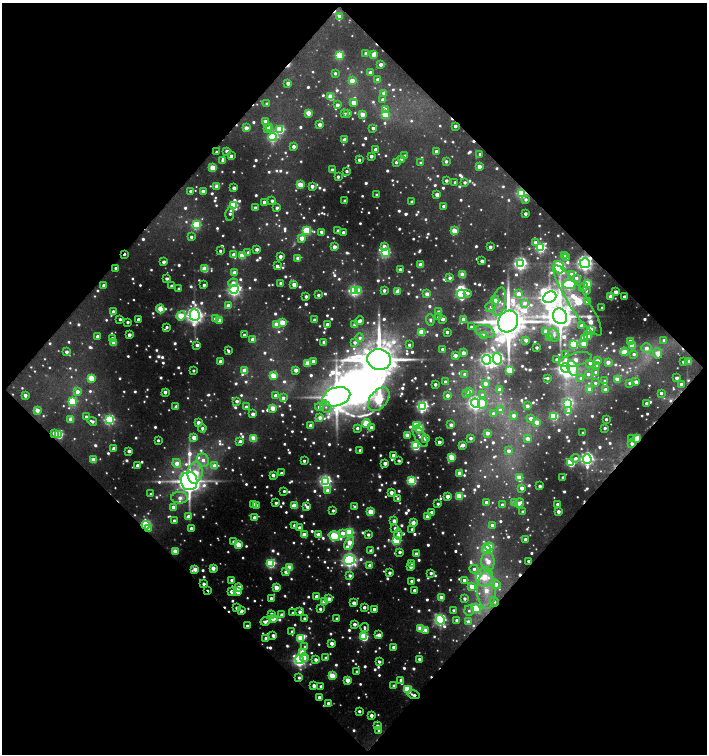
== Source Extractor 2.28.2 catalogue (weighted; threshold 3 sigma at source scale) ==
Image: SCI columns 51-1459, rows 2-1505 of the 1506 x 1505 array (HDU 1 of 3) = the unmasked area's bounding box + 8 px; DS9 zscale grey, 2 x 2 block average (1 PNG px = mean of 2 x 2 image px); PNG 709 x 756 px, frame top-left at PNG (2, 3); each listed source drawn as its Kron ellipse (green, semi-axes under 4 px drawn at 4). Shown black and unused: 51% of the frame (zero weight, under 3 of 4 exposures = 1% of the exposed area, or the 3 px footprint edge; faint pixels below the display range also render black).
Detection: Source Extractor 2.28.2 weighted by HDU 2 'WHT'. Background 0.0608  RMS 0.008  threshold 0.0362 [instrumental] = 3 sigma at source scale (4.5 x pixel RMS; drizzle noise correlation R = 1.50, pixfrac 1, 0.0396/0.0396 arcsec/px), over >= 5 px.
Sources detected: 1500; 245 too faint to see at this stretch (2 x 2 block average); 6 inside a brighter object's white glare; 15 cosmic-ray / hot-pixel residue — neither listed nor drawn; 6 coinciding with a brighter row at this scale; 28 inside a brighter listed object's ellipse — not listed separately; of the other 1200, all 500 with FLUX_AUTO >= 8.4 (the completeness limit of this list) listed and drawn (700 fainter detections not listed), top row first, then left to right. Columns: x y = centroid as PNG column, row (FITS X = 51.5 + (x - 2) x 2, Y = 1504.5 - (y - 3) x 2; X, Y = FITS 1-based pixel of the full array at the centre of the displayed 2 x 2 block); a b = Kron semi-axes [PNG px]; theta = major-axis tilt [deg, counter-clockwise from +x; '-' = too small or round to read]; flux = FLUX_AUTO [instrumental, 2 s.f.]
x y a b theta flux
339 16 4 3 - 18
366 53 3 2 - 18
374 54 3 3 - 43
339 55 4 3 - 240
381 64 3 2 - 23
335 73 3 3 - 9.6
370 73 3 2 - 21
378 79 3 2 - 12
352 81 3 3 - 37
288 83 3 3 - 27
384 93 3 3 - 25
331 97 3 3 - 95
383 100 3 3 - 13
353 103 3 3 - 40
267 104 3 2 - 9.4
337 105 3 3 - 17
386 109 4 3 - 11
308 113 3 3 - 59
348 113 2 2 - 12
344 114 2 2 - 10
362 114 3 3 - 47
385 115 3 3 - 92
265 121 3 3 - 31
320 125 3 2 - 25
455 126 2 2 - 16
270 127 3 3 - 18
246 128 3 3 - 33
267 128 3 3 - 26
373 128 2 2 - 16
280 130 4 3 - 240
272 137 4 4 - 360
344 140 3 2 - 34
294 146 3 2 - 16
376 149 3 2 - 16
227 151 2 2 - 17
436 151 2 2 - 11
217 152 2 2 - 10
480 154 2 2 - 11
231 156 2 2 - 11
371 156 3 2 - 18
405 156 3 2 - 14
402 159 3 3 - 25
223 160 3 3 - 29
359 160 2 2 - 13
446 161 2 2 - 11
396 162 3 2 - 9.7
421 163 2 2 - 9.2
479 166 3 3 - 36
213 168 3 3 - 100
332 170 2 2 - 22
347 171 3 3 - 8.5
338 177 2 2 - 11
446 181 3 2 - 9.5
455 182 3 2 - 9
465 182 3 3 - 10
300 185 3 3 - 75
217 186 3 3 - 47
312 186 2 2 - 26
234 188 3 2 - 23
190 191 2 2 - 9.4
203 191 3 3 - 31
521 193 3 3 - 360
377 195 2 2 - 8.6
437 195 3 3 - 29
526 200 4 3 - 10
272 201 3 2 - 12
345 201 2 2 - 22
264 202 2 2 - 17
412 202 2 2 - 10
233 205 4 3 - 240
443 206 2 2 - 10
255 208 2 2 - 17
277 208 3 2 - 12
230 214 7 3 79 11
525 214 2 2 - 14
196 225 4 3 - 270
307 231 4 3 - 240
338 231 2 2 - 22
454 231 3 3 - 79
321 232 4 2 - 12
343 232 2 2 - 14
191 237 3 3 - 11
302 238 3 3 - 51
535 242 3 3 - 29
384 246 3 3 - 25
334 247 3 3 - 32
490 247 2 2 - 19
540 248 4 3 - 470
257 249 3 2 - 17
220 251 2 2 - 9
248 252 3 3 - 10
385 252 4 4 - 410
124 254 3 2 - 12
234 255 4 3 - 27
564 255 3 2 - 14
242 256 3 3 - 87
280 256 3 2 - 19
566 257 3 2 - 8.6
298 258 3 3 - 43
482 261 3 2 - 19
164 262 2 2 - 19
520 263 4 4 - 870
585 263 5 5 - 1200
420 265 3 3 - 42
277 266 3 2 - 15
559 267 6 5 - 660
116 268 2 2 - 8.6
205 269 3 3 - 110
400 270 2 2 - 18
234 273 3 3 - 34
571 274 4 3 - 16
463 275 3 3 - 72
167 278 3 2 - 14
450 278 3 3 - 13
576 278 4 4 - 14
233 283 5 4 - 20
281 283 3 3 - 24
294 284 3 3 - 39
569 284 6 4 -1 370
588 284 3 3 - 140
104 285 3 2 - 20
204 285 2 2 - 11
171 286 2 2 - 10
584 287 5 4 - 8.8
179 289 2 2 - 12
234 289 4 4 - 860
358 290 3 3 - 33
384 290 3 2 - 15
354 291 4 4 - 550
398 291 4 3 - 37
586 291 4 3 - 9.2
616 292 2 2 - 27
468 293 4 3 - 12
427 294 3 3 - 34
461 294 4 4 - 340
518 294 3 3 - 32
318 295 2 2 - 11
306 296 2 2 - 15
611 296 3 3 - 42
550 297 7 5 24 2500
624 297 2 2 - 15
495 300 5 3 - 44
578 300 41 9 -57 370
499 302 14 6 80 22
587 302 3 3 - 18
524 303 4 3 - 15
228 306 3 3 - 27
491 307 5 5 - 11
602 308 2 2 - 8.8
160 309 4 3 - 88
113 312 3 2 - 23
439 312 3 3 - 13
195 315 6 5 - 1800
181 316 5 4 - 120
560 316 8 7 - 5800
439 317 3 3 - 14
120 319 2 2 - 9.9
138 319 2 2 - 18
216 319 3 3 - 27
442 319 3 3 - 21
463 319 3 3 - 24
219 320 3 3 - 34
315 320 3 2 - 20
430 320 6 4 -84 9.5
359 321 5 2 - 21
128 322 2 2 - 11
282 322 3 3 - 74
508 322 11 9 63 11000
277 324 3 3 - 75
327 324 2 2 - 15
355 325 3 3 - 31
582 326 2 2 - 17
167 327 3 3 - 8.7
471 327 3 3 - 9.1
591 330 3 3 - 180
485 331 10 6 -18 17
546 331 3 2 - 30
422 332 3 3 - 110
447 332 2 2 - 14
129 335 3 2 - 23
244 335 2 2 - 14
554 335 7 5 -66 11
97 336 3 2 - 18
483 336 4 3 - 24
588 336 4 3 - 47
112 338 3 3 - 8.9
360 338 4 4 - 10
549 338 2 2 - 12
253 339 3 3 - 28
584 339 3 3 - 140
526 340 2 2 - 27
664 340 3 3 - 17
630 341 3 3 - 16
324 342 3 2 - 30
355 342 3 3 - 12
113 343 3 3 - 54
574 344 3 3 - 210
583 344 3 3 - 40
197 345 3 2 - 15
409 345 2 2 - 9.7
632 346 3 3 - 86
537 347 2 2 - 9.7
646 348 5 5 - 22
442 349 3 3 - 8.4
228 351 3 2 - 8.8
67 352 2 2 - 15
624 352 4 3 - 57
463 353 3 3 - 31
658 353 5 4 - 42
566 354 3 3 - 9
634 354 3 3 - 10
455 355 3 3 - 22
497 359 6 4 -78 670
557 359 2 2 - 10
379 360 12 10 -16 12000
487 360 5 4 - 920
575 360 16 6 13 51
220 361 3 3 - 34
313 361 3 2 - 23
597 361 3 3 - 27
689 361 3 3 - 35
608 362 3 3 - 30
683 362 2 2 - 8.7
308 363 3 3 - 76
590 363 3 3 - 11
597 365 3 3 - 10
565 368 5 4 - 1300
573 368 8 5 -72 78
193 370 2 2 - 8.4
296 370 3 3 - 30
509 370 3 3 - 140
244 371 4 3 - 61
596 372 3 3 - 15
465 374 3 2 - 21
588 374 3 3 - 13
273 376 3 3 - 86
91 378 3 3 - 98
547 378 3 2 - 9.6
581 378 3 3 - 12
677 378 2 2 - 16
617 379 3 3 - 41
605 381 2 2 - 14
445 382 3 2 - 18
636 382 3 3 - 20
485 383 3 3 - 26
595 383 3 3 - 9.2
630 383 3 3 - 11
435 384 2 2 - 15
681 384 3 3 - 16
500 389 3 3 - 20
590 389 3 3 - 33
605 389 3 3 - 15
469 391 3 3 - 23
77 392 3 3 - 27
165 392 3 2 - 24
661 393 3 3 - 12
466 394 3 3 - 11
25 395 2 2 - 25
275 395 3 3 - 16
482 395 4 4 - 9.7
447 396 3 3 - 20
336 397 14 9 16 6900
283 398 3 3 - 19
379 399 13 8 53 330
72 401 3 3 - 210
237 401 3 2 - 15
475 403 4 4 - 1100
482 403 5 4 - 40
568 403 4 4 - 460
646 403 2 2 - 13
422 406 4 4 - 660
527 406 2 2 - 23
176 407 3 2 - 27
246 407 3 3 - 16
319 407 4 3 - 20
326 407 6 5 - 10
273 408 3 3 - 65
37 410 3 3 - 42
500 410 4 4 - 14
569 411 4 3 - 13
253 414 3 2 - 24
493 414 3 3 - 12
514 415 3 3 - 18
554 416 3 3 - 220
86 417 3 3 - 15
320 418 3 3 - 21
531 418 3 3 - 21
71 419 3 3 - 46
606 419 2 2 - 8.7
109 420 4 4 - 460
92 421 5 3 - 14
537 422 3 3 - 40
198 423 3 3 - 26
366 423 4 4 - 100
417 425 3 3 - 180
451 425 3 2 - 29
310 426 3 3 - 32
371 427 4 2 - 17
202 428 4 3 - 11
357 428 3 3 - 9.9
605 428 2 2 - 10
419 429 3 3 - 230
54 433 3 3 - 40
487 433 3 3 - 27
583 433 2 2 - 9.8
59 434 4 3 - 190
407 435 3 3 - 44
420 437 12 5 -58 23
194 438 3 3 - 43
254 438 3 3 - 98
426 438 3 3 - 47
471 438 2 2 - 15
636 438 3 3 - 60
528 439 3 3 - 24
632 439 3 3 - 8.6
158 440 2 2 - 8.4
240 441 3 3 - 13
439 442 2 2 - 24
632 444 3 3 - 13
462 445 3 2 - 26
415 446 3 3 - 280
114 448 3 3 - 15
360 450 2 2 - 15
129 451 2 2 - 20
509 451 3 3 - 15
393 455 3 2 - 19
452 457 3 3 - 130
576 458 5 4 - 11
587 459 5 4 - 870
93 460 3 3 - 64
203 460 7 6 - 23
304 461 2 2 - 10
399 461 3 2 - 9.9
177 463 4 4 - 43
385 463 3 2 - 28
571 463 3 3 - 240
137 465 2 2 - 19
214 466 3 3 - 43
195 473 11 7 82 88
281 473 2 2 - 12
459 473 3 3 - 35
273 475 3 2 - 24
563 477 2 2 - 11
520 478 3 3 - 84
189 481 9 8 - 5100
325 481 4 4 - 730
412 481 4 3 - 230
540 486 2 2 - 11
522 488 3 3 - 23
328 490 4 3 - 29
284 491 2 2 - 9.1
391 492 3 3 - 30
151 494 2 2 - 8.9
447 496 3 3 - 32
459 496 4 3 - 120
180 498 8 5 0 21
398 498 3 2 - 9.2
486 502 3 3 - 21
276 503 2 2 - 12
514 503 3 3 - 39
519 503 5 3 - 33
254 504 3 2 - 11
438 504 2 2 - 9.8
558 504 2 2 - 15
256 505 2 2 - 16
502 505 3 3 - 16
295 506 4 3 - 70
173 507 3 3 - 19
307 507 4 2 - 14
355 507 3 2 - 12
333 511 2 2 - 9.2
371 512 3 3 - 100
431 512 3 3 - 11
523 512 3 2 - 12
558 512 3 2 - 22
188 516 3 3 - 28
427 517 3 3 - 31
254 518 3 2 - 30
174 521 2 2 - 16
394 521 3 3 - 28
413 523 3 3 - 42
146 525 4 3 - 300
295 525 3 2 - 24
492 525 3 3 - 18
299 527 3 2 - 12
191 528 3 2 - 19
395 528 3 3 - 9
149 529 3 3 - 18
412 529 3 3 - 9.8
343 533 3 3 - 28
349 533 4 3 - 320
319 534 3 3 - 32
398 534 5 3 - 17
304 535 4 3 - 49
368 535 3 2 - 11
334 536 6 4 -17 230
525 539 2 2 - 21
396 541 3 3 - 290
234 542 3 3 - 15
349 543 7 3 66 76
238 545 3 3 - 94
489 547 4 3 - 98
486 549 5 4 - 62
175 551 3 3 - 66
370 551 3 3 - 8.9
400 552 2 2 - 14
416 554 3 3 - 33
349 560 5 5 - 1300
488 561 10 6 -89 53
528 561 2 2 - 9.6
271 563 4 3 - 370
412 563 3 3 - 12
370 565 3 3 - 25
411 566 3 3 - 30
290 567 3 3 - 87
213 568 3 3 - 51
195 569 3 3 - 41
474 569 4 4 - 12
285 572 3 3 - 12
390 573 2 2 - 13
431 573 2 2 - 12
350 576 4 3 - 13
485 577 9 8 - 84
232 580 3 2 - 19
464 580 3 3 - 13
412 581 3 2 - 18
204 584 2 2 - 15
495 584 5 4 - 32
472 586 3 3 - 44
238 587 4 3 - 43
276 587 3 3 - 62
208 590 3 2 - 8.8
414 590 2 2 - 12
486 590 19 9 -89 76
232 592 3 3 - 34
238 592 3 3 - 45
316 597 3 2 - 29
271 598 2 2 - 15
441 598 3 3 - 34
329 599 3 3 - 28
465 599 3 3 - 10
324 602 3 3 - 56
494 602 5 4 - 9
354 603 3 3 - 27
364 607 2 2 - 16
236 608 3 2 - 9.5
320 609 2 2 - 11
374 609 2 2 - 17
476 609 5 4 - 150
454 610 3 2 - 9.9
241 611 4 3 - 17
469 611 5 5 - 9.4
300 612 3 2 - 17
293 613 2 2 - 10
271 614 3 3 - 15
282 615 3 2 - 27
304 618 3 3 - 9.1
273 619 3 3 - 75
337 619 2 2 - 12
440 620 5 4 - 730
457 620 3 3 - 17
265 622 4 3 - 18
468 622 4 4 - 19
354 624 3 2 - 20
247 626 2 2 - 9.9
365 628 4 3 - 8.5
421 629 3 3 - 110
426 630 3 3 - 29
292 631 3 3 - 9.6
379 635 4 3 - 25
273 636 3 2 - 16
364 637 3 3 - 260
266 638 3 2 - 19
301 638 4 3 - 130
332 643 3 2 - 29
305 647 4 3 - 11
393 647 2 2 - 21
302 652 4 3 - 65
304 657 4 3 - 28
326 658 2 2 - 15
316 659 3 3 - 18
419 659 3 2 - 16
299 660 4 4 - 870
379 662 3 2 - 11
357 671 2 2 - 8.7
332 676 3 3 - 110
299 678 3 3 - 9.3
348 680 3 3 - 59
401 680 3 2 - 16
314 686 3 2 - 27
321 686 2 2 - 15
394 686 2 2 - 14
407 690 3 3 - 240
413 695 6 2 -17 16
319 697 2 2 - 15
328 703 2 2 - 12
359 711 2 2 - 12
371 715 3 2 - 24
377 726 3 2 - 17
379 731 3 2 - 16
Overlapping masked pixels (flux is a lower limit): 13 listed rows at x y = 455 126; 521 193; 124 254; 585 263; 54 433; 636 438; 632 444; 146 525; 149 529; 204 584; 208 590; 494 602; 413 695